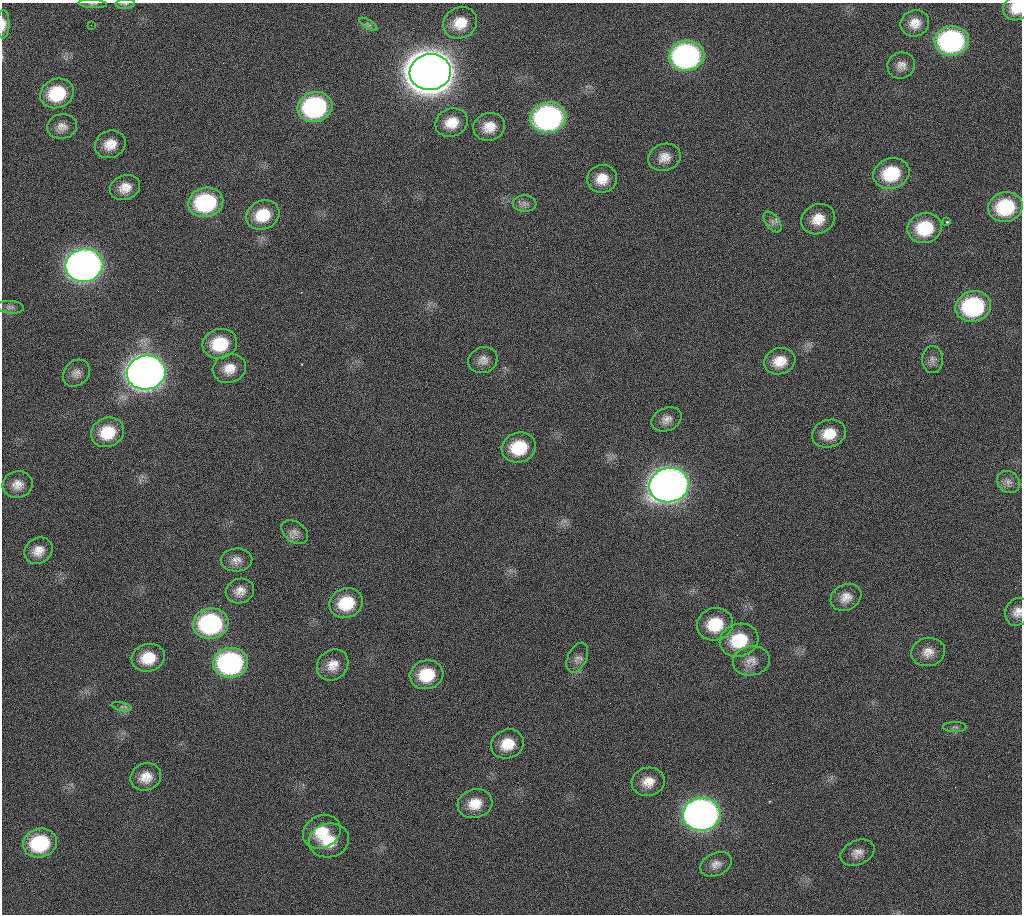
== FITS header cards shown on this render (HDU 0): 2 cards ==
NAXIS1  =                 1020 / length of data axis 1
NAXIS2  =                 912  / length of data axis 2

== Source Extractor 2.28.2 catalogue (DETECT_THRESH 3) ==
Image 1020 x 912 px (HDU 0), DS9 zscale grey, 1 PNG px = 1 image px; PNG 1024 x 916 px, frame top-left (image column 1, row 912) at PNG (2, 3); each listed source drawn as its Kron ellipse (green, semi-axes under 4 px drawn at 4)
Background 271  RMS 17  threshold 51.4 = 3 sigma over >= 5 px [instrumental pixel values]
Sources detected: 77; all 77 listed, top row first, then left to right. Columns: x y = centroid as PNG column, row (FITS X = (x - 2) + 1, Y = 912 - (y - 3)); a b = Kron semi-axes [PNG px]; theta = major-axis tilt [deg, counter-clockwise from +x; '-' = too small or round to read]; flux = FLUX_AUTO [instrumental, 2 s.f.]
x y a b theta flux
93 4 14 3 -4 2.4e+03
125 4 9 5 7 2.7e+03
1016 8 13 12 - 2.5e+04
460 23 17 15 28 2.5e+04
915 23 14 13 - 1.5e+04
3 24 14 6 88 9.2e+03
368 24 10 3 -32 2.6e+03
91 25 2 2 - 5.2e+03
952 41 17 14 7 2.5e+05
687 56 18 15 10 3.5e+05
901 65 14 13 - 9.8e+03
430 72 21 18 8 4.7e+06
57 93 17 14 19 5.9e+04
315 107 17 15 14 2.0e+05
548 118 18 15 11 3.5e+05
451 123 17 14 22 2.2e+04
62 127 15 12 8 1.0e+04
489 127 16 13 17 1.8e+04
110 144 16 13 23 1.8e+04
664 157 16 13 18 1.3e+04
891 173 18 15 17 5.8e+04
602 179 15 14 - 1.9e+04
125 188 15 12 22 1.6e+04
206 202 17 14 14 1.2e+05
524 204 12 8 -5 5.8e+03
1005 207 17 14 14 7.8e+04
263 215 17 14 26 3.7e+04
818 219 17 14 28 2.1e+04
772 222 12 7 -54 5.6e+03
947 222 3 3 - 1.4e+03
925 228 17 15 11 5.5e+04
84 265 19 16 11 1.1e+06
973 306 18 15 13 1.4e+05
10 307 13 6 -5 4.6e+03
220 344 17 14 16 5.1e+04
483 360 15 12 26 9.9e+03
932 360 13 10 90 7.2e+03
780 361 16 13 17 2.1e+04
229 368 17 14 17 1.8e+04
76 373 15 12 44 8.6e+03
146 373 19 17 10 1.6e+06
667 419 16 11 25 9.6e+03
107 432 17 14 24 3.9e+04
829 434 17 13 18 2.6e+04
519 447 17 14 16 4.9e+04
1008 482 12 10 -45 7.4e+03
18 485 15 13 11 1.3e+04
669 485 20 17 12 1.5e+06
295 532 15 10 -35 8.6e+03
38 551 14 12 33 1.5e+04
236 560 16 11 4 1.0e+04
240 591 14 12 21 1.2e+04
846 597 16 13 29 1.3e+04
346 603 17 14 19 4.5e+04
1017 612 14 12 69 1.0e+04
211 623 18 15 8 1.8e+05
715 624 18 16 16 4.4e+04
739 640 19 16 18 5.5e+04
928 652 17 14 9 1.5e+04
148 658 16 13 14 3.1e+04
577 658 16 9 65 7.7e+03
751 661 18 15 11 1.5e+04
231 663 17 15 8 2.6e+05
333 665 17 14 42 1.7e+04
427 675 17 14 15 4.4e+04
122 707 10 4 -12 3.1e+03
955 727 12 5 -1 3.3e+03
507 744 16 14 24 2.7e+04
146 777 16 13 22 1.7e+04
648 782 16 14 11 1.7e+04
475 804 17 14 17 2.3e+04
702 814 19 16 8 9.0e+05
322 832 19 16 27 3.2e+04
329 840 20 17 12 3.2e+04
40 843 17 14 14 8.7e+04
857 853 18 12 24 1.1e+04
716 864 16 11 24 1.0e+04
At the frame edge (FLAGS 8, measured only in part): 5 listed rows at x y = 93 4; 125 4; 1016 8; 3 24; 1017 612